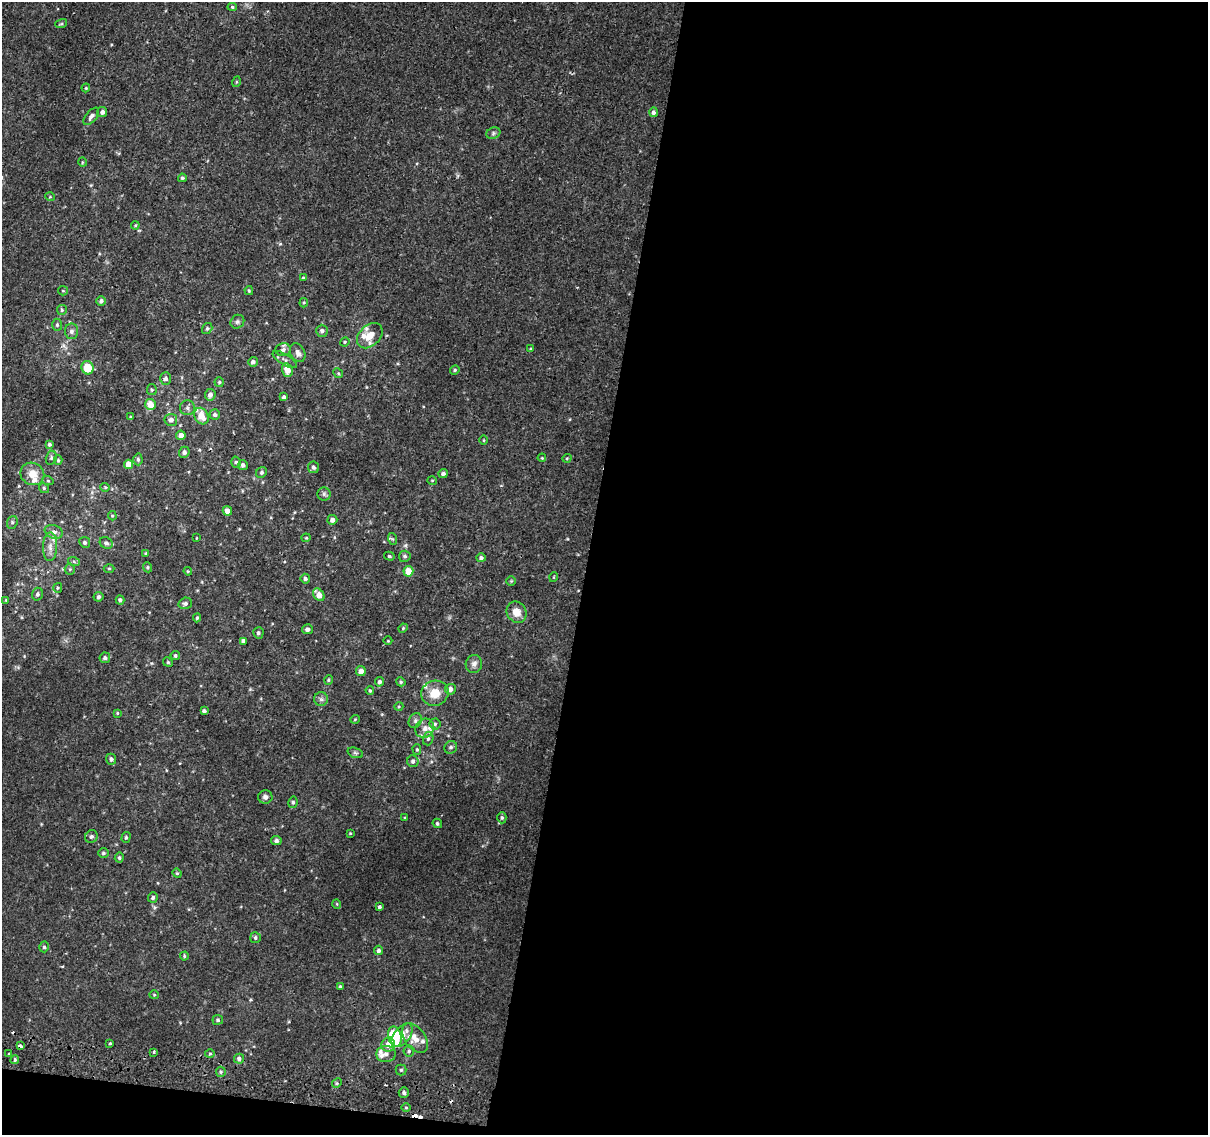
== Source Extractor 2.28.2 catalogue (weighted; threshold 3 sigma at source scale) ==
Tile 16 of 4 x 4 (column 4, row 4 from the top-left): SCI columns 3624-4829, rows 263-1395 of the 4842 x 5116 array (HDU 1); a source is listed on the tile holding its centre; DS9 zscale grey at full resolution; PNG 1210 x 1137 px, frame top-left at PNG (2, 2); each listed source drawn as its Kron ellipse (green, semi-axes under 4 px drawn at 4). Shown black and unused: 53% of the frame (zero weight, under 2 of 3 exposures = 2% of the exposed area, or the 3 px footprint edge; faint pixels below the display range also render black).
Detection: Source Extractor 2.28.2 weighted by HDU 2 'WHT'; one run over the whole footprint, this tile lists its part. Background 0.00508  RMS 0.0022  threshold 0.0101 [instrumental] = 3 sigma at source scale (4.5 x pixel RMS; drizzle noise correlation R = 1.50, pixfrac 1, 0.0396/0.0396 arcsec/px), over >= 5 px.
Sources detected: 182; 4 cosmic-ray / hot-pixel residue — neither listed nor drawn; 9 inside a brighter listed object's ellipse — not listed separately; the other 169 listed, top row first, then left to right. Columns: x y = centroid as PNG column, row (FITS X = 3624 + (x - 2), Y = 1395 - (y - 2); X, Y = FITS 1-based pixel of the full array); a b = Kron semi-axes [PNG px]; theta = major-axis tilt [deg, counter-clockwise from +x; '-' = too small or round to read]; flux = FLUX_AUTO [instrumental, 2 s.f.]
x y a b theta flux
232 7 4 4 - 0.31
61 24 6 4 18 0.29
236 82 5 3 - 0.21
86 88 4 4 - 0.21
102 112 5 5 - 0.79
653 112 5 4 - 0.62
91 116 10 5 51 0.85
493 133 7 5 23 0.5
82 162 5 3 - 0.2
182 178 4 4 - 0.38
50 197 5 3 - 0.19
135 225 4 3 - 0.22
303 278 4 4 - 0.27
63 291 5 4 - 0.27
249 291 4 3 - 0.26
101 301 5 4 - 0.68
304 303 4 3 - 0.26
62 310 5 5 - 0.34
237 322 7 6 - 0.52
57 325 6 5 - 0.36
207 328 6 5 - 0.45
72 331 8 6 -90 0.79
322 331 6 6 - 0.69
370 336 15 10 44 3
345 342 5 4 - 0.28
531 349 4 3 - 0.25
283 350 7 6 - 0.89
298 353 10 7 -63 0.98
285 360 14 5 -31 0.72
253 362 5 5 - 0.73
87 368 7 6 - 4.7
287 370 7 5 -75 2.4
455 370 5 4 - 0.29
338 373 5 4 - 0.29
166 378 6 5 - 0.69
219 382 4 4 - 0.31
152 390 5 4 - 0.29
210 395 6 5 - 1
284 397 4 4 - 0.55
150 404 5 5 - 3.1
187 408 7 7 - 0.74
215 415 5 5 - 0.53
201 416 9 7 -60 3.1
130 417 4 3 - 0.22
171 420 6 6 - 0.9
181 435 5 4 - 1.3
484 440 4 3 - 0.18
49 444 3 3 - 0.37
184 452 5 5 - 0.66
51 458 7 5 76 0.46
542 458 4 3 - 0.2
567 458 5 3 - 0.21
138 459 6 4 -86 0.45
58 460 5 4 - 0.36
236 462 6 4 -75 0.4
128 464 5 4 - 2.9
243 465 5 5 - 0.64
313 467 6 5 - 0.6
261 472 6 5 - 0.47
32 474 12 11 - 2.8
443 474 4 4 - 0.58
432 480 5 3 - 0.18
48 481 5 3 - 0.22
105 487 4 4 - 0.26
44 488 5 4 - 0.33
324 494 6 6 - 0.47
227 511 5 4 - 1.3
112 516 5 4 - 0.27
332 520 5 5 - 1.1
12 522 6 5 - 0.46
54 532 9 6 -20 0.9
196 538 3 2 - 0.14
306 538 4 4 - 0.24
393 539 6 4 -69 0.31
85 542 5 5 - 0.52
106 543 7 5 -31 0.63
50 547 14 7 87 1.6
146 553 4 3 - 0.23
389 556 5 4 - 0.31
405 556 6 5 - 0.46
481 558 5 4 - 0.53
74 562 6 4 -21 0.35
148 567 5 4 - 0.3
109 568 5 3 - 0.26
70 569 5 5 - 0.32
188 571 4 3 - 0.22
408 571 5 5 - 3
554 577 5 3 - 0.18
305 579 5 4 - 0.5
511 581 4 4 - 0.24
58 588 5 4 - 0.28
37 594 6 5 - 0.57
319 595 7 5 -53 1.9
99 597 5 5 - 0.49
6 600 4 4 - 0.19
120 600 4 4 - 0.58
185 603 7 5 16 0.56
517 612 11 9 -57 2.4
197 618 4 4 - 0.29
403 628 5 4 - 0.28
307 629 5 5 - 0.69
258 633 6 5 - 0.53
243 641 4 4 - 0.78
388 641 4 3 - 0.17
175 655 4 4 - 0.44
105 658 5 5 - 0.54
168 662 5 4 - 0.26
474 664 9 8 - 0.94
361 671 5 5 - 1.4
328 680 5 3 - 0.28
379 682 5 4 - 0.57
401 682 5 4 - 0.36
450 689 5 5 - 1.1
370 690 4 3 - 0.27
435 693 14 12 21 3.4
321 699 7 7 - 0.67
399 706 4 3 - 0.22
204 711 4 3 - 0.5
117 713 4 3 - 0.23
355 719 5 3 - 0.18
415 721 8 6 60 0.57
435 724 5 5 - 0.39
425 728 10 9 - 1.5
428 739 6 5 - 0.47
451 747 6 6 - 0.53
417 749 5 4 - 0.31
355 753 8 5 -19 0.41
111 759 5 5 - 0.62
413 761 6 5 - 0.62
265 797 7 6 - 0.77
293 802 5 4 - 0.4
405 818 3 3 - 0.24
502 818 5 4 - 0.38
437 823 5 4 - 0.37
350 833 3 3 - 0.18
91 836 6 6 - 0.63
126 837 5 4 - 0.34
276 840 5 4 - 0.64
103 853 5 4 - 0.39
119 858 5 4 - 0.37
177 873 5 4 - 0.26
153 897 5 5 - 0.45
337 904 5 3 - 0.18
379 907 4 3 - 0.7
255 938 5 5 - 0.45
44 947 5 4 - 0.4
379 950 5 4 - 0.55
184 956 4 4 - 0.26
340 986 4 4 - 0.26
154 995 4 4 - 0.23
218 1020 5 5 - 0.41
402 1035 14 8 52 3.6
395 1037 10 6 -75 11
415 1038 17 10 -54 2.8
110 1043 3 3 - 0.63
388 1045 7 6 - 2
20 1046 4 3 - 1.8
409 1051 5 5 - 0.42
154 1052 3 3 - 0.33
9 1054 2 2 - 0.25
210 1054 5 3 - 0.25
386 1054 10 8 4 1.2
239 1059 5 5 - 0.68
15 1060 4 3 - 0.32
401 1070 5 5 - 0.36
221 1072 5 5 - 0.33
337 1083 5 4 - 0.31
404 1092 5 5 - 0.6
406 1108 4 3 - 0.22
Overlapping masked pixels (flux is a lower limit): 1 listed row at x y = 20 1046